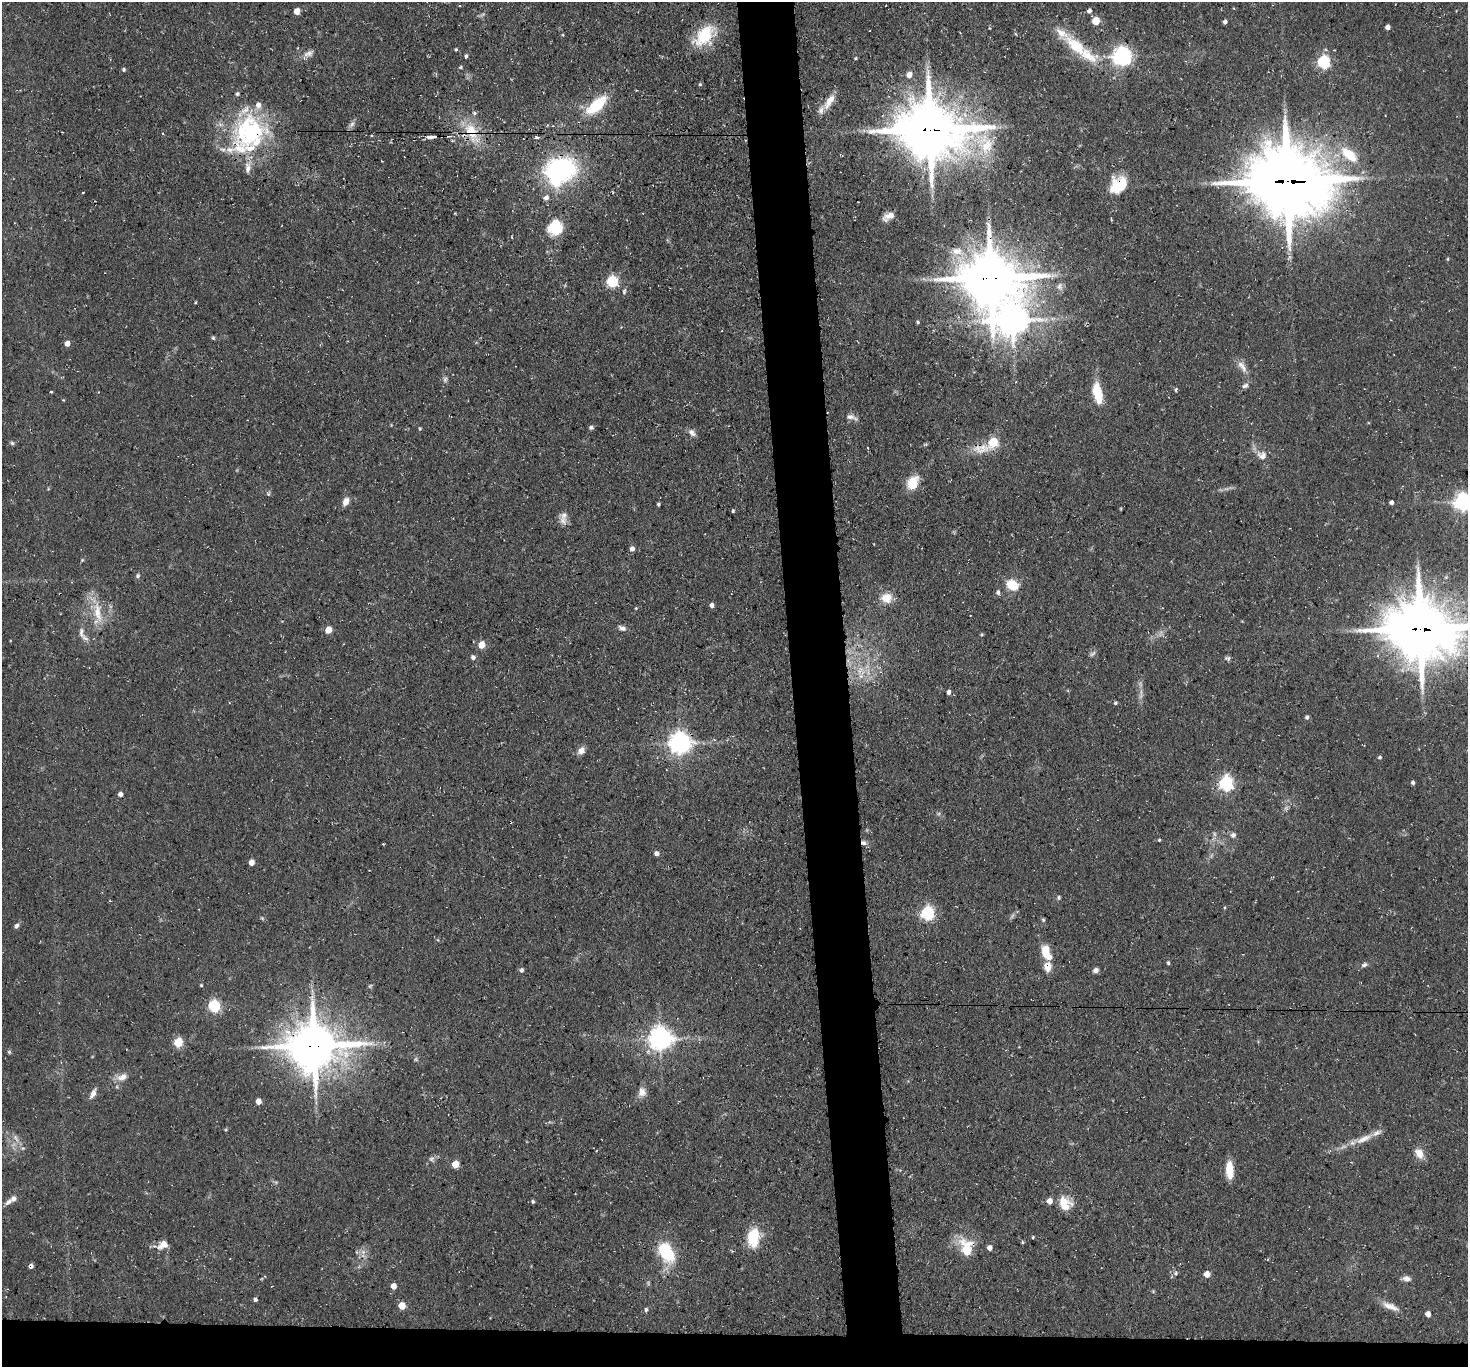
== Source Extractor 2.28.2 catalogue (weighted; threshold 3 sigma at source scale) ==
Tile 8 of 3 x 3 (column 2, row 3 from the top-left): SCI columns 1468-2933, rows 156-1520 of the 4401 x 4372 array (HDU 1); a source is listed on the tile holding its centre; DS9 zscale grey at full resolution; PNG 1470 x 1369 px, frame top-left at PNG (2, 2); no overlay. Shown black and unused: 6% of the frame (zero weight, under 3 of 4 exposures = <1% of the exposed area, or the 3 px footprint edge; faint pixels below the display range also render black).
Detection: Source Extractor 2.28.2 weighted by HDU 2 'WHT'; one run over the whole footprint, this tile lists its part. Background 0.0734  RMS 0.0054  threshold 0.0241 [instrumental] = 3 sigma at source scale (4.5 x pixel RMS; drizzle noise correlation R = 1.50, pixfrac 1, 0.05/0.05 arcsec/px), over >= 5 px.
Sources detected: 172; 4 too faint to see at this stretch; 1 inside a brighter object's white glare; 4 cosmic-ray / hot-pixel residue — not listed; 14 inside a brighter listed object's ellipse — not listed separately; the other 149 listed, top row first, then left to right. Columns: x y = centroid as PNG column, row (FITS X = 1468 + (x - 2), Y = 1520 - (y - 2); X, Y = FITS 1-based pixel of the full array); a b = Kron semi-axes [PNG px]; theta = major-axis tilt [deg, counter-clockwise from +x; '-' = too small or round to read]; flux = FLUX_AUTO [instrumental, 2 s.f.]
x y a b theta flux
297 11 5 4 - 7.2
1089 11 5 5 - 2.1
1096 21 5 5 - 15
1225 22 4 4 - 1.6
1388 27 4 4 - 3
705 36 29 19 47 21
1076 47 40 17 -42 21
456 49 3 3 - 0.6
308 54 14 8 25 3.2
466 56 5 4 - 1
1122 56 7 7 - 270
856 58 4 3 - 0.59
1323 62 6 6 - 75
124 69 5 4 - 0.97
909 75 6 6 - 4
700 84 5 4 - 0.66
829 101 23 8 56 6.5
596 105 22 10 41 26
352 124 9 5 54 1.8
930 129 21 17 -6 3800
471 131 25 17 -54 17
250 132 47 43 60 70
372 135 3 3 - 0.62
431 137 9 3 4 7.4
537 137 5 4 - 1.4
745 140 3 2 - 0.46
984 144 36 23 -52 27
1349 155 23 11 -40 15
561 169 31 23 4 79
1288 181 26 22 -12 4900
1118 185 23 17 45 17
83 192 3 3 - 1.1
546 197 9 6 16 2.1
889 215 13 7 21 4.2
555 228 16 14 84 19
512 237 3 2 - 0.41
957 251 15 10 -9 6.3
1448 259 5 3 - 0.57
991 278 19 16 -4 3300
612 282 6 5 - 55
1059 286 11 7 -74 2.2
624 291 8 4 75 1
195 302 3 2 - 0.49
1013 321 11 10 - 1100
918 322 4 3 - 0.67
213 337 5 5 - 0.76
67 344 5 4 - 4.4
1242 366 19 8 -54 4.3
445 379 9 5 89 1.5
1245 386 9 6 26 1.8
1175 389 6 3 80 0.72
51 392 3 3 - 0.99
1097 393 20 8 -77 19
852 417 17 6 -16 2.7
591 427 6 5 - 1.2
420 429 4 4 - 0.53
692 433 11 7 -46 2.5
12 443 6 5 - 0.93
992 443 19 7 27 26
1262 456 14 11 -21 4.7
912 483 13 10 64 14
268 494 5 5 - 0.81
346 502 9 6 64 4.1
1391 502 4 4 - 1.6
1463 502 7 6 - 220
658 504 4 3 - 0.76
733 511 4 4 - 0.7
564 515 13 10 16 3.6
632 548 5 5 - 2.1
82 560 6 4 45 0.62
138 576 7 5 87 1
1012 585 12 10 -34 12
998 592 6 5 - 1.4
887 598 15 13 6 7.3
711 605 5 4 - 1.9
98 612 31 12 -80 13
622 628 11 6 -24 2
1420 629 22 19 -12 3700
328 630 5 4 - 9.7
81 633 17 7 -84 3.2
982 635 4 4 - 0.66
481 645 6 5 - 9.2
1092 654 10 4 40 1.2
473 657 5 5 - 1.7
860 670 12 7 64 4.8
949 692 5 4 - 2.1
1115 703 5 4 - 0.75
1307 717 6 4 88 1
680 743 7 7 - 410
581 751 10 8 53 3.4
1380 757 5 4 - 0.82
1413 782 4 4 - 1.1
1226 783 6 6 - 120
120 794 5 5 - 2.1
1286 808 7 6 - 1.4
1214 834 7 4 -89 1.2
1233 835 7 7 - 1.8
1159 840 3 3 - 0.61
863 843 8 6 -21 2
383 844 3 2 - 0.53
656 853 6 5 - 2
251 863 5 4 - 5.4
1059 897 5 5 - 0.84
1225 907 5 3 - 0.52
927 913 7 6 - 92
262 918 6 4 -44 0.72
1043 920 6 5 - 0.74
16 926 7 4 46 1.6
1046 953 20 10 -69 10
1168 963 4 4 - 0.81
1364 965 8 6 32 1.6
521 970 5 5 - 1.5
1096 970 7 5 29 1.7
201 985 4 3 - 0.62
214 1006 6 5 - 67
660 1039 8 7 - 470
178 1043 6 5 - 25
314 1045 16 14 3 2600
9 1052 5 5 - 0.75
122 1077 15 8 18 4.5
642 1092 12 10 88 4
93 1093 12 5 64 3.3
258 1101 5 4 - 4.9
15 1137 10 7 -55 2.5
1364 1139 27 8 25 7.5
23 1148 6 4 17 0.72
1419 1154 11 9 -59 6
455 1164 5 5 - 11
1229 1170 20 8 -86 9.3
9 1202 13 6 45 2.5
533 1202 4 4 - 0.92
1065 1203 18 14 -55 9.2
1033 1237 4 3 - 0.5
753 1238 19 11 85 21
1023 1242 4 4 - 0.63
163 1245 14 10 31 5.2
989 1248 5 4 - 3.1
966 1250 13 8 -80 24
363 1252 7 6 - 2.2
666 1252 20 13 -59 31
1176 1273 7 5 89 1.2
1207 1274 5 5 - 5
1406 1278 11 6 -3 2.4
393 1286 5 4 - 4.6
255 1300 4 4 - 1.4
402 1306 5 5 - 10
1390 1306 24 8 -23 5.2
646 1310 6 4 87 0.93
1428 1314 5 4 - 3.7
Overlapping masked pixels (flux is a lower limit): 16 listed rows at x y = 930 129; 471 131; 250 132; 431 137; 745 140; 561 169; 1288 181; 1118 185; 991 278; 992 443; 1420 629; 680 743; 863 843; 314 1045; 966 1250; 666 1252
Isophote crosses this tile's border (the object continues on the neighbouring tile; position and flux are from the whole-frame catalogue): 2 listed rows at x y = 1463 502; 1420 629